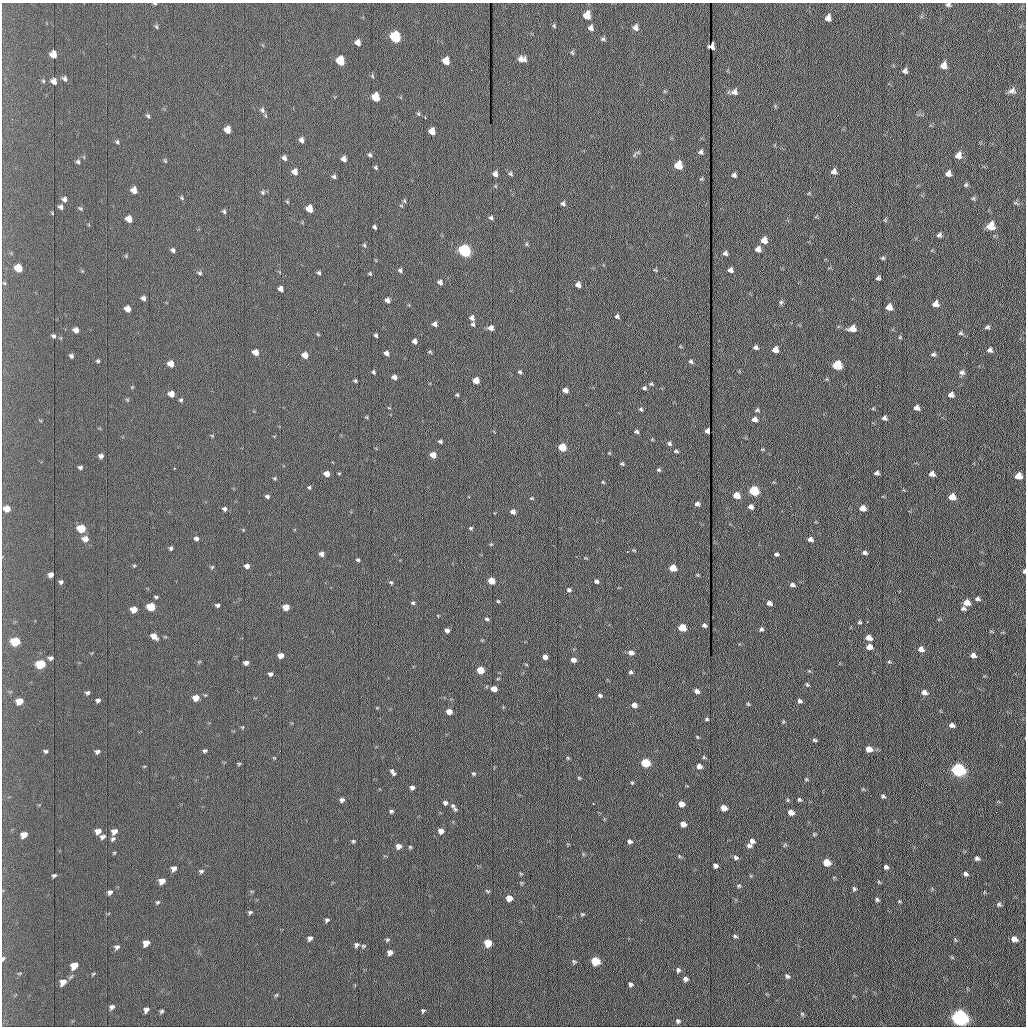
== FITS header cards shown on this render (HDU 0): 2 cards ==
NAXIS1  =                 1024 /fastest changing axis
NAXIS2  =                 1024 /next to fastest changing axis

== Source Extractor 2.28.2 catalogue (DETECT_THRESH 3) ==
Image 1024 x 1024 px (HDU 0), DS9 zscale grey, 1 PNG px = 1 image px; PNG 1028 x 1028 px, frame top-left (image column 1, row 1024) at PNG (2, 3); no overlay
Background 1220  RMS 16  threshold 47.1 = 3 sigma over >= 5 px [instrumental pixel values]
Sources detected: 341; all 341 listed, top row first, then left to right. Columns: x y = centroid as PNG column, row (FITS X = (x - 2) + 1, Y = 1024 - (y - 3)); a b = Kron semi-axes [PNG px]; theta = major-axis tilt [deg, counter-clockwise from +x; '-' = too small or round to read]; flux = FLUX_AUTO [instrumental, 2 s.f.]
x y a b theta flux
155 4 4 3 - 1300
948 5 6 5 - 2300
587 15 7 6 - 14000
828 18 6 5 - 5300
554 26 6 4 -65 1200
156 27 6 4 -68 1400
635 27 7 6 - 4100
591 28 7 6 - 3700
395 37 7 6 - 84000
603 39 6 5 - 1800
358 43 6 5 - 5400
711 46 6 5 - 5600
572 53 6 4 -66 1400
53 55 6 5 - 8800
522 59 9 6 -2 6300
340 61 7 5 -74 32000
446 61 6 5 - 13000
943 65 7 6 - 6600
905 71 6 5 - 2800
372 76 6 3 -71 1100
65 79 6 5 - 2500
54 81 6 5 - 4600
1012 91 9 7 17 4300
734 92 8 7 - 4400
376 97 6 5 - 26000
262 110 8 6 -82 2700
148 116 5 4 - 1600
227 130 6 5 - 9700
432 131 6 5 - 9800
301 140 6 5 - 3600
117 142 5 4 - 1600
701 152 5 5 - 2300
370 155 6 5 - 1700
958 155 8 7 - 6500
284 158 6 4 -58 3100
344 159 5 5 - 4300
165 161 6 3 -45 1100
78 162 5 5 - 1800
678 165 6 6 - 24000
375 167 4 4 - 1400
834 171 6 6 - 3700
295 172 6 5 - 6300
948 173 5 5 - 4600
495 174 6 5 - 4900
511 174 7 5 -45 1800
734 175 5 5 - 2400
334 177 5 5 - 2100
701 179 6 3 19 1100
966 185 6 5 - 1600
134 190 6 5 - 7300
263 192 6 6 - 1800
809 193 5 3 - 940
182 198 5 4 - 1300
973 198 6 5 - 1500
64 199 6 6 - 3100
287 201 6 3 -20 1100
404 201 5 5 - 1400
563 203 5 5 - 2300
61 207 5 4 - 2700
80 208 6 4 -19 1200
309 209 6 5 - 15000
224 211 5 4 - 1700
52 213 4 2 - 690
491 218 5 5 - 2000
129 219 6 5 - 8700
990 226 7 6 - 20000
374 227 4 3 - 1800
939 235 5 4 - 2400
764 240 6 6 - 8700
527 244 6 4 -89 1200
364 245 5 4 - 1300
758 249 5 5 - 5300
173 250 6 5 - 2300
464 251 6 6 - 170000
725 253 5 5 - 2500
883 258 5 4 - 1400
18 268 6 5 - 18000
400 270 6 4 -44 2000
655 270 6 3 -36 990
730 270 5 4 - 3700
200 273 6 4 -16 1700
319 273 5 4 - 1700
370 274 4 4 - 1100
878 278 4 4 - 2000
440 282 5 5 - 3300
4 283 5 3 - 970
578 285 5 5 - 5100
281 289 5 4 - 4200
143 298 5 4 - 2900
387 300 5 5 - 3500
781 302 6 5 - 1800
935 304 6 6 - 7000
889 307 5 5 - 8500
128 309 5 5 - 8100
617 316 4 4 - 2000
472 318 6 5 - 3600
435 324 5 4 - 3700
473 324 5 5 - 1600
987 327 6 5 - 2000
491 328 5 5 - 5300
852 329 7 5 8 9800
76 330 5 5 - 5500
960 333 6 5 - 1700
376 335 4 3 - 1700
54 336 6 4 -1 2000
900 337 5 4 - 1100
414 341 5 4 - 3800
755 347 6 5 - 2600
775 350 5 5 - 8200
990 350 6 6 - 3000
255 352 5 5 - 9300
386 353 5 4 - 3800
933 354 6 5 - 2100
305 355 5 5 - 9600
71 356 5 4 - 2100
98 361 5 4 - 1400
691 361 6 5 - 2000
171 364 5 5 - 11000
837 365 6 6 - 48000
373 372 4 4 - 1500
520 372 5 4 - 1500
962 372 7 7 - 3300
394 377 5 5 - 3900
476 380 5 5 - 11000
355 381 3 3 - 1300
651 384 5 4 - 1200
644 388 5 5 - 1900
565 390 5 4 - 4700
171 394 5 5 - 9400
457 395 4 4 - 1100
951 395 6 6 - 4600
181 400 5 4 - 1400
917 408 5 5 - 4200
641 409 5 4 - 1500
757 410 6 5 - 1700
366 417 5 4 - 970
884 418 5 5 - 3100
754 419 6 5 - 4900
707 431 4 4 - 4400
636 432 5 3 - 1900
212 436 5 3 - 930
440 441 4 3 - 1900
669 443 6 4 -45 2000
562 447 5 5 - 31000
676 451 6 4 -11 1600
433 455 5 5 - 11000
101 456 5 4 - 2900
622 464 4 4 - 1400
80 467 5 4 - 2000
174 468 3 2 - 1100
659 470 6 5 - 1500
877 473 5 4 - 2500
326 474 5 4 - 7800
932 474 5 5 - 5300
1018 476 6 5 - 11000
275 478 5 4 - 1200
603 482 4 3 - 1000
309 487 5 4 - 1400
754 491 6 5 - 70000
736 495 5 5 - 14000
267 496 6 4 -26 2000
952 497 6 5 - 12000
531 498 5 4 - 970
697 504 5 5 - 3000
751 507 5 5 - 4400
863 508 5 5 - 8400
7 509 6 5 - 10000
224 509 6 5 - 2300
513 512 5 5 - 4200
81 528 6 5 - 30000
471 528 5 4 - 1300
196 538 5 4 - 2700
85 539 6 6 - 7500
810 539 5 4 - 4300
491 544 5 3 - 890
171 548 4 4 - 1800
864 553 6 4 -13 2600
321 554 5 4 - 4400
776 554 5 4 - 1800
358 560 4 3 - 1500
134 565 5 3 - 1000
247 566 5 4 - 4300
212 567 6 3 45 1100
673 568 5 5 - 19000
1024 571 4 3 - 2500
51 575 5 4 - 4300
491 581 5 5 - 18000
596 581 5 5 - 2500
61 582 5 5 - 2000
391 582 5 4 - 1300
792 585 5 4 - 2800
569 590 5 4 - 2100
156 597 5 4 - 1300
977 599 7 5 -11 2500
498 601 4 3 - 1100
413 603 5 4 - 1500
769 603 5 4 - 3800
966 603 6 5 - 12000
217 605 4 4 - 2200
151 607 6 5 - 35000
286 607 5 5 - 13000
134 609 5 5 - 12000
963 609 6 5 - 2100
487 619 5 4 - 1600
859 622 4 3 - 1400
704 625 4 4 - 2500
682 628 5 5 - 27000
761 629 5 4 - 2100
447 630 4 4 - 3700
154 636 6 5 - 8800
869 638 5 4 - 8300
15 642 6 5 - 49000
869 647 6 5 - 8200
921 649 6 5 - 6100
631 653 6 5 - 5300
280 655 5 4 - 7100
973 655 6 5 - 4500
545 657 5 4 - 5200
50 658 6 4 6 2200
573 660 5 4 - 5300
889 662 5 3 - 1200
246 663 5 4 - 3700
41 664 6 5 - 51000
480 670 5 5 - 27000
631 672 5 4 - 1800
270 674 5 5 - 2600
807 685 5 4 - 1300
494 689 5 4 - 10000
697 691 5 4 - 3800
924 692 6 5 - 5100
87 693 5 4 - 1900
600 695 5 4 - 1900
196 698 5 5 - 13000
98 700 5 4 - 2300
19 701 6 5 - 14000
800 701 5 4 - 2400
748 704 6 3 -45 1100
634 705 5 4 - 5900
449 712 5 4 - 9700
707 719 5 4 - 1400
952 725 5 4 - 4000
243 727 5 3 - 870
697 737 4 3 - 820
814 740 5 3 - 1600
869 749 6 5 - 9500
46 751 5 4 - 1700
97 751 5 4 - 2600
205 751 5 4 - 1700
704 757 5 4 - 1100
568 758 5 4 - 1100
645 763 6 5 - 52000
239 764 5 4 - 1200
699 766 5 5 - 6100
958 770 7 6 - 280000
393 772 7 3 -54 2800
473 773 5 5 - 1500
579 778 4 4 - 1200
806 779 5 4 - 1300
632 783 4 4 - 1100
412 787 4 4 - 3400
883 796 4 4 - 1700
799 799 4 4 - 1700
342 800 5 4 - 3200
788 800 6 4 90 1100
445 803 5 4 - 2700
593 804 3 2 - 980
681 804 5 5 - 8800
453 806 8 7 - 2800
724 808 5 5 - 10000
391 811 4 4 - 1900
791 812 6 5 - 7700
996 812 2 2 - 560
683 824 5 5 - 9100
98 831 6 5 - 6600
114 831 6 5 - 5500
441 831 5 5 - 6500
814 834 5 4 - 1200
24 835 6 5 - 8900
103 837 6 5 - 3400
113 839 6 4 39 2000
353 841 5 4 - 1400
629 841 5 5 - 3100
752 841 6 6 - 3900
749 845 7 5 -24 2800
785 845 6 4 37 1300
398 846 5 5 - 5600
410 847 4 4 - 1200
114 853 4 3 - 930
679 856 6 3 -72 1000
736 857 7 5 -44 2600
977 858 5 4 - 2500
827 862 6 5 - 20000
715 866 5 4 - 3800
886 867 5 4 - 2400
174 868 6 5 - 5000
201 871 6 5 - 1900
521 874 6 3 -19 1000
965 874 5 4 - 2800
54 875 5 3 - 1800
162 881 6 5 - 9500
879 882 5 3 - 920
739 886 6 5 - 1500
854 889 5 5 - 1700
487 891 6 4 -25 1200
110 892 6 5 - 3000
509 898 5 5 - 11000
877 900 5 4 - 1800
899 901 5 3 - 970
157 902 6 4 39 1500
999 904 6 5 - 2000
250 912 5 4 - 1700
582 914 5 4 - 1300
327 920 5 5 - 2000
735 936 6 4 -24 1700
310 938 6 5 - 3300
1014 939 6 5 - 6200
387 940 6 4 15 1500
955 940 6 3 -71 1200
146 943 6 5 - 9400
488 943 5 5 - 28000
356 945 6 5 - 2600
363 946 6 4 -20 1400
117 947 7 6 - 2700
390 952 5 5 - 5500
3 958 5 4 - 1600
595 961 6 5 - 46000
574 962 6 6 - 1500
74 965 6 5 - 14000
678 970 6 5 - 2400
787 976 7 5 -46 2100
685 979 6 5 - 3000
63 982 6 5 - 6900
630 984 6 5 - 2300
276 995 5 4 - 1200
112 1007 6 5 - 2900
146 1010 5 4 - 3900
162 1011 5 3 - 1500
423 1011 4 4 - 1500
802 1014 6 5 - 1400
960 1017 7 6 - 540000
678 1021 6 5 - 2400
At the frame edge (FLAGS 8, measured only in part): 4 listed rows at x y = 155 4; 948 5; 1024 571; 3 958

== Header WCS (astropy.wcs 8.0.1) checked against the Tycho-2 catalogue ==
Header WCS as astropy/WCSLIB reads it (applying the file's SIP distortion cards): RA---TAN-SIP/DEC--TAN-SIP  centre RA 20:32:56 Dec +07:41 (308.23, +7.69 deg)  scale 1.67 arcsec/px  FOV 28.5' x 28.6'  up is -179 deg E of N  parity flipped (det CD > 0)
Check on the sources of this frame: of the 60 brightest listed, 17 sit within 2.5 arcsec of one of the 18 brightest Tycho-2 stars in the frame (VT <= 12.30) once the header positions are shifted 0.08 arcsec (0.03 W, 0.07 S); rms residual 0.90 arcsec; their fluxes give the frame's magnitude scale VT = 23.23 - 2.5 log10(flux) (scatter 0.17 mag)
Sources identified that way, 17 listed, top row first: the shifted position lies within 2.5 arcsec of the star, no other Tycho-2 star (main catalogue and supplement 1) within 5.0 arcsec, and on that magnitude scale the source's flux lands within +1.5 / -3 mag of the star's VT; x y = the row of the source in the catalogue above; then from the Tycho-2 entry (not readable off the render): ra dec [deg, ICRS J2000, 3 dp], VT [Tycho-2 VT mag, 2 dp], TYC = Tycho-2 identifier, HIP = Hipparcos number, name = IAU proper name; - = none
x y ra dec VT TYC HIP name
395 37 308.286 +7.464 10.73 522-842-1 - -
340 61 308.312 +7.475 12.07 522-647-1 - -
446 61 308.262 +7.475 12.01 522-585-1 - -
376 97 308.295 +7.492 11.63 522-671-1 - -
464 251 308.254 +7.563 10.72 1087-1249-1 - -
837 365 308.080 +7.618 11.66 1087-1359-1 - -
754 491 308.120 +7.676 10.97 1087-777-1 - -
81 528 308.435 +7.690 11.87 1088-65-1 - -
673 568 308.158 +7.712 12.30 1087-297-1 - -
15 642 308.467 +7.743 11.69 1088-851-1 - -
41 664 308.455 +7.753 11.50 1088-523-1 - -
480 670 308.249 +7.758 12.15 1087-191-1 - -
645 763 308.172 +7.802 11.35 1087-577-1 - -
958 770 308.026 +7.807 10.06 1087-869-1 - -
488 943 308.247 +7.885 12.25 1087-1189-1 - -
595 961 308.197 +7.894 11.89 1087-513-1 - -
960 1017 308.026 +7.922 8.78 1087-1005-1 - -